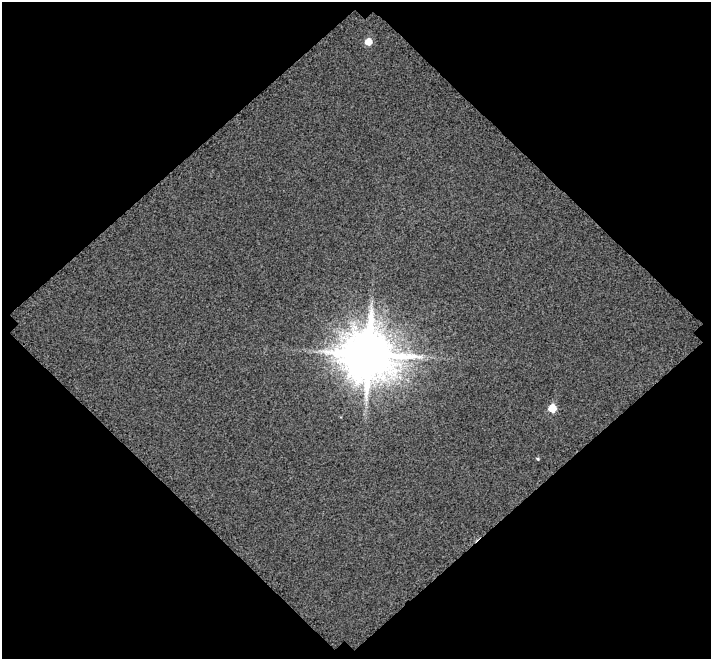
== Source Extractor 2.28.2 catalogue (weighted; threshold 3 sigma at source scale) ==
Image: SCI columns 4082-4790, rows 2608-3264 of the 6021 x 6002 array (HDU 1 of 3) = the unmasked area's bounding box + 8 px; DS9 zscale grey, full resolution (1 PNG px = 1 image px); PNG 713 x 661 px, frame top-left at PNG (2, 2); no overlay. Shown black and unused: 50% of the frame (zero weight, under 3 of 4 exposures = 20% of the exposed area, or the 3 px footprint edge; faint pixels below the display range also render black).
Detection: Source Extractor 2.28.2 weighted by HDU 2 'WHT'. Background 0.105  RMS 2.2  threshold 10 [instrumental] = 3 sigma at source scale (4.5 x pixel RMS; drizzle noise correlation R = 1.50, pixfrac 1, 0.0396/0.0396 arcsec/px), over >= 5 px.
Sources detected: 4; all 4 listed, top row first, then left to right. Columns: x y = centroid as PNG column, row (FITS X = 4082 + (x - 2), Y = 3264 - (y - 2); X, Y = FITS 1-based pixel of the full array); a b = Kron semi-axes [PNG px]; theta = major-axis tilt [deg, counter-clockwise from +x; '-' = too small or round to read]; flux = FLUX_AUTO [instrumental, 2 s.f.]
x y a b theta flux
368 42 6 5 - 3.0e+03
368 354 15 15 - 1.2e+06
552 408 5 5 - 5.4e+03
538 459 5 3 - 2.3e+02